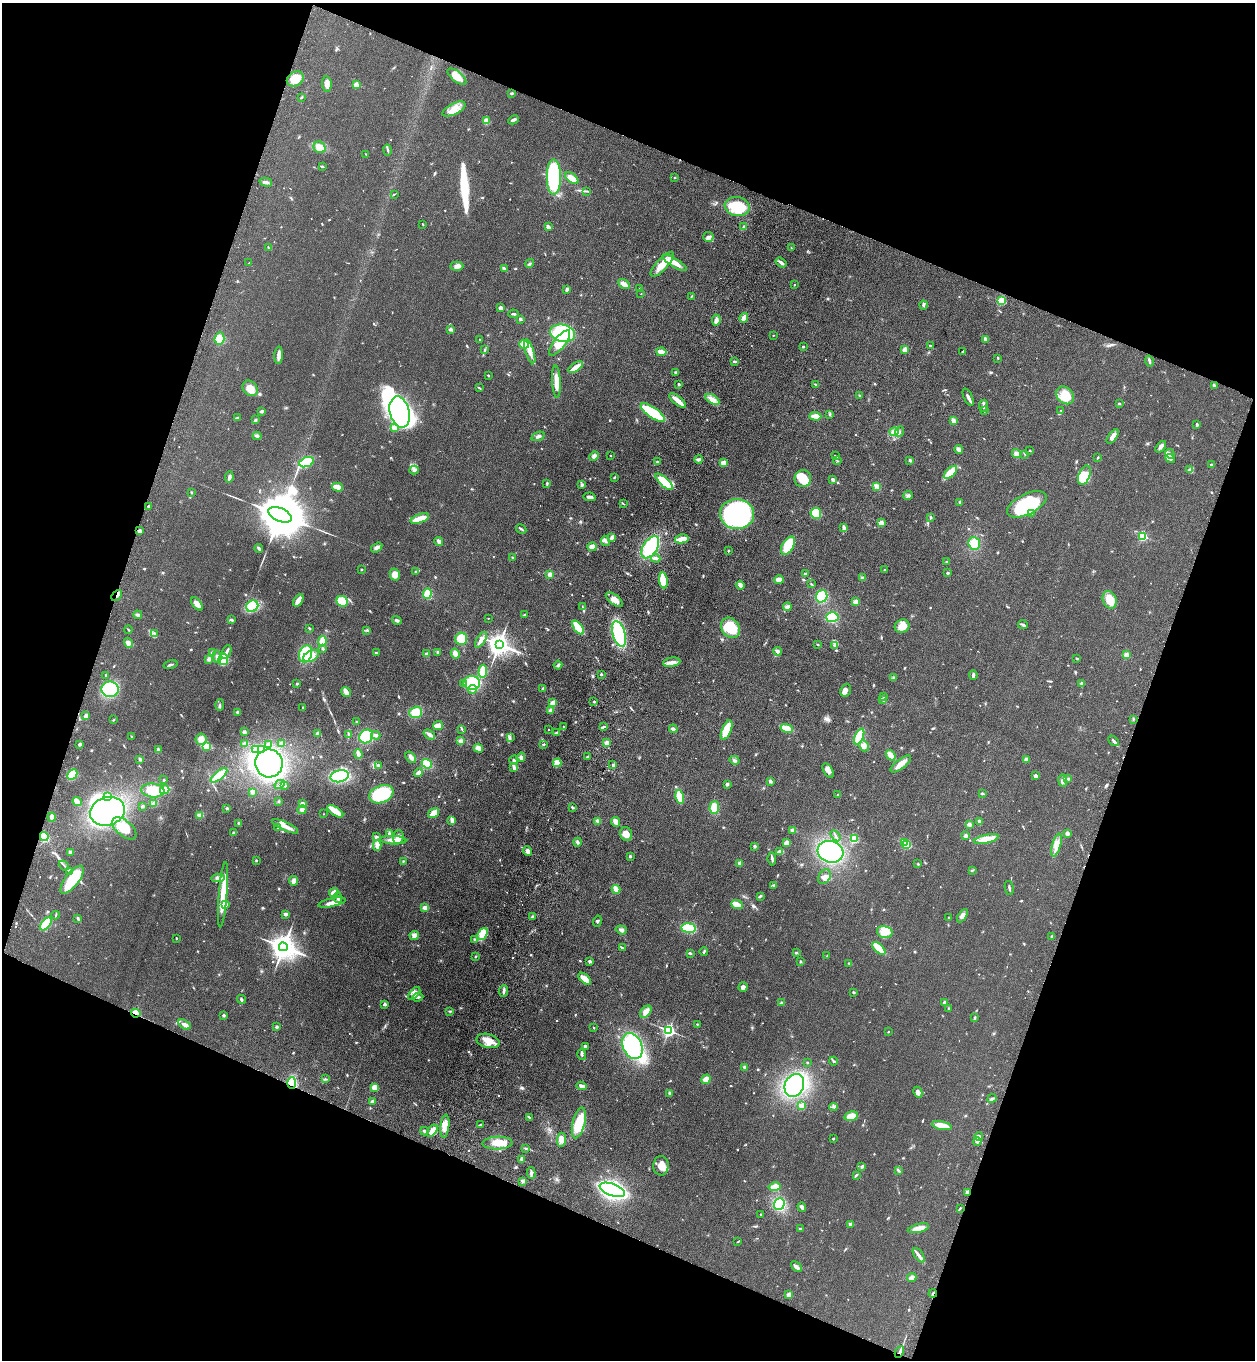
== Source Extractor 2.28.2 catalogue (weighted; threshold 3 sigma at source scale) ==
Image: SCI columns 381-5392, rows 54-5483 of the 5644 x 5536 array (HDU 1 of 3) = the unmasked area's bounding box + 8 px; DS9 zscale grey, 4 x 4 block average (1 PNG px = mean of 4 x 4 image px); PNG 1257 x 1362 px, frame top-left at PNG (2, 3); each listed source drawn as its Kron ellipse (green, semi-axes under 4 px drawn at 4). Shown black and unused: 40% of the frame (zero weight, under 3 of 4 exposures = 6% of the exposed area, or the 3 px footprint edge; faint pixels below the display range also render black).
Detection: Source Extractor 2.28.2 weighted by HDU 2 'WHT'. Background 0.0772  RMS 0.0071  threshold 0.0318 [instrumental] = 3 sigma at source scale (4.5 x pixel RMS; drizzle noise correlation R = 1.50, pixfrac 1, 0.05/0.05 arcsec/px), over >= 5 px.
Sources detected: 833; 7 inside a brighter object's white glare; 1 cosmic-ray / hot-pixel residue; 1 long thin detection or spike segment (spike, bleed or trail) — neither listed nor drawn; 13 coinciding with a brighter row at this scale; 37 inside a brighter listed object's ellipse — not listed separately; of the other 774, all 500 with FLUX_AUTO >= 3.06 (the completeness limit of this list) listed and drawn (274 fainter detections not listed), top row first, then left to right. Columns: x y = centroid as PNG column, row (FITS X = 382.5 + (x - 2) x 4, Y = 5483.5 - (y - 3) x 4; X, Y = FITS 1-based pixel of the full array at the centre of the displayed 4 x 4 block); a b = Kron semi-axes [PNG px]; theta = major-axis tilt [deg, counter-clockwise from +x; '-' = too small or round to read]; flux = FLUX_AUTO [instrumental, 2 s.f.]
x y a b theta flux
457 77 11 5 -40 47
295 79 9 7 33 58
327 84 8 4 -83 35
356 85 2 2 - 130
512 93 3 2 - 7.8
302 97 2 2 - 3.2
454 109 12 5 27 45
513 120 6 2 27 12
486 121 4 3 - 32
319 147 6 5 - 47
388 150 5 2 - 5.5
366 154 2 2 - 3.1
322 166 3 2 - 7.3
554 177 18 7 -90 510
572 178 7 4 -37 43
675 178 2 2 - 8.7
266 182 6 3 -14 13
586 191 4 2 - 3.7
394 194 3 2 - 3.2
737 206 12 9 -11 130
423 224 3 2 - 3.1
548 227 3 2 - 15
744 227 3 2 - 4.3
708 237 5 5 - 15
268 248 3 2 - 3.1
791 248 3 2 - 3.3
781 262 6 3 -35 15
249 263 2 2 - 6.1
530 263 5 2 - 6.8
675 263 14 4 -32 49
662 264 16 5 48 61
457 266 6 4 2 17
504 269 4 3 - 7.5
624 284 6 3 -30 27
794 285 2 2 - 7.1
567 289 3 3 - 8.2
640 289 2 2 - 3.7
641 294 2 2 - 3.1
691 296 4 2 - 3.6
1001 301 2 2 - 310
924 305 4 2 - 7.5
501 308 4 3 - 14
513 314 5 2 - 6.8
744 318 5 3 - 34
520 319 2 2 - 30
716 320 5 3 - 15
451 329 4 3 - 11
563 333 12 8 -13 260
773 335 2 2 - 4.5
219 338 6 5 - 48
986 339 4 2 - 14
480 340 2 2 - 5.3
560 343 15 5 52 81
524 344 5 4 - 42
930 346 3 2 - 7.6
803 347 2 2 - 13
485 349 3 2 - 3.4
905 349 3 2 - 25
530 351 13 4 -72 38
963 351 3 2 - 4
661 352 5 3 - 33
279 355 8 2 87 29
998 358 2 2 - 3.5
1149 361 6 2 -76 9.3
735 362 3 2 - 4.1
576 367 8 2 33 50
676 372 3 2 - 6.6
488 375 3 2 - 4.9
556 382 16 3 -87 46
679 384 3 2 - 3.9
816 385 2 2 - 18
1214 385 3 2 - 3.3
250 388 8 6 -45 40
479 388 3 2 - 3.4
859 395 2 2 - 4.1
1065 395 10 8 -45 82
968 397 9 3 -65 15
712 399 8 4 -31 24
678 401 10 3 -39 50
1119 403 3 2 - 4.5
984 406 6 2 85 10
1061 410 2 2 - 4.8
262 411 4 3 - 5.6
984 411 2 2 - 10
400 412 16 10 -77 1100
653 413 14 5 -35 190
830 414 3 2 - 4.1
815 416 6 3 -3 34
237 418 3 2 - 11
256 420 4 2 - 5.3
953 420 3 3 - 15
1197 425 3 2 - 7.9
394 428 3 2 - 24
894 432 4 4 - 17
899 432 5 2 - 6.2
257 436 4 3 - 7.1
538 436 7 3 19 12
1113 436 8 4 52 34
1161 447 7 3 52 14
959 449 4 3 - 19
1030 451 2 2 - 3.6
1016 454 4 4 - 17
1025 454 3 2 - 3.6
1170 454 5 3 - 11
594 456 5 4 - 16
610 456 2 2 - 6.6
835 456 3 2 - 3.4
1098 457 3 2 - 4
699 459 4 2 - 13
1170 459 5 3 - 13
910 460 2 2 - 8.3
837 461 4 2 - 3.7
306 462 8 4 22 100
657 462 3 2 - 4.1
724 463 2 2 - 120
1211 465 2 2 - 12
414 470 4 3 - 9.9
1190 470 3 2 - 6.3
950 472 8 3 44 120
1084 475 10 5 69 50
229 477 6 3 81 16
614 477 3 2 - 4.2
803 479 8 8 - 69
833 480 3 2 - 13
664 482 11 4 -42 150
547 483 4 2 - 5
582 485 3 3 - 8.8
876 486 4 3 - 13
337 487 6 3 -17 42
191 492 3 2 - 3.3
908 496 5 3 - 8.5
590 497 6 3 -10 19
960 502 2 2 - 7.9
623 504 3 2 - 3.5
1027 504 21 10 26 350
148 506 3 2 - 5.6
816 513 5 5 - 110
1031 513 3 2 - 3.4
737 514 17 15 -6 1100
280 515 12 6 -24 39000
931 517 3 2 - 5.7
420 519 9 3 20 72
881 523 2 2 - 130
844 528 4 2 - 17
521 529 5 2 - 8
139 531 3 3 - 11
1142 536 2 2 - 430
612 537 3 2 - 18
682 539 7 3 12 59
439 541 4 3 - 12
605 541 5 3 - 9.6
974 543 6 5 - 64
788 546 10 5 60 120
377 547 6 3 32 12
592 547 4 3 - 25
650 547 12 7 58 220
259 548 4 2 - 11
728 551 2 2 - 3.7
512 558 3 2 - 4.2
656 558 4 2 - 12
947 562 3 2 - 4.2
361 570 2 2 - 14
884 570 2 2 - 3.5
416 571 4 2 - 3.8
947 573 3 3 - 4.9
395 574 6 5 - 31
550 574 3 3 - 21
805 574 3 3 - 5.1
862 578 4 3 - 6.5
663 580 8 3 -83 110
779 580 5 3 - 30
811 584 2 2 - 3.2
740 585 4 3 - 13
427 594 5 4 - 69
117 595 6 2 47 9.8
822 596 6 5 - 130
298 600 7 2 59 51
614 600 10 5 -37 29
1110 600 9 6 -70 60
342 601 6 5 - 82
856 602 4 3 - 22
197 604 8 4 -51 30
252 606 6 5 - 140
582 607 3 2 - 3.1
787 607 4 4 - 10
138 615 4 3 - 13
525 615 3 2 - 4.3
832 617 6 5 - 120
488 618 2 2 - 4.8
231 620 3 2 - 6.6
397 620 5 3 - 7.9
1023 625 5 2 - 9.5
902 626 7 6 - 55
309 628 2 2 - 3.1
578 628 8 3 -52 150
730 628 11 8 -53 140
128 630 4 2 - 3.8
367 630 2 2 - 6.2
154 633 3 2 - 6
619 634 13 6 -74 260
461 639 6 6 - 72
481 640 9 3 58 24
322 641 5 2 - 88
128 643 5 2 - 8
499 644 4 3 - 4300
818 644 3 2 - 3.6
834 645 3 3 - 6.5
323 649 3 2 - 4.1
778 651 4 3 - 9
226 652 7 2 67 14
437 652 2 2 - 5.5
213 653 3 3 - 13
376 653 3 2 - 5
306 654 9 6 69 150
427 654 3 2 - 14
455 654 5 3 - 28
1126 655 2 2 - 120
311 656 8 5 29 43
217 657 6 4 -79 18
209 659 4 3 - 11
223 659 6 4 78 110
1077 659 2 2 - 13
672 662 9 4 7 20
170 665 7 2 15 7.1
558 665 4 3 - 8.3
483 671 6 3 88 92
601 674 2 2 - 6.9
106 675 3 2 - 3.4
973 675 4 3 - 9.5
893 677 3 2 - 4.1
297 683 3 2 - 4.4
472 683 8 7 - 130
1082 683 2 2 - 4
463 684 2 2 - 3.8
543 688 3 2 - 4.9
110 689 8 8 - 150
472 689 4 3 - 15
846 690 7 5 67 21
346 692 5 2 - 37
884 696 3 2 - 3.5
883 700 4 2 - 8.4
594 702 3 2 - 3.5
553 703 3 3 - 24
220 705 6 2 89 6.2
303 708 3 2 - 3.6
550 711 3 3 - 6.6
237 712 3 3 - 6
416 712 6 5 - 77
86 716 4 3 - 12
1133 719 3 2 - 3.4
114 720 3 2 - 3.1
356 722 2 2 - 4.3
438 725 5 3 - 44
563 727 3 2 - 6.1
603 727 4 2 - 9.7
787 728 6 3 -13 58
462 729 4 2 - 4.5
548 729 2 2 - 3.3
673 729 4 2 - 12
727 730 10 4 68 98
244 732 3 2 - 12
317 733 3 3 - 9.1
556 733 3 3 - 6.9
348 735 3 2 - 4.1
376 735 4 3 - 12
429 735 6 2 -36 16
366 736 7 6 - 160
132 737 2 2 - 3.1
859 737 8 4 67 120
510 738 4 2 - 6.6
201 739 6 5 - 34
460 741 3 2 - 19
1113 741 6 2 -46 8.1
607 743 3 3 - 15
80 744 2 2 - 8.1
245 744 4 3 - 16
268 744 4 3 - 10
282 744 4 3 - 11
543 744 3 2 - 4.8
206 746 4 3 - 41
864 746 6 5 - 32
478 748 5 3 - 27
255 749 3 2 - 18
261 749 3 3 - 36
158 750 4 3 - 7
358 754 5 2 - 29
891 755 6 2 -50 52
411 757 6 3 -53 19
521 757 5 4 - 11
588 757 3 2 - 5.5
140 759 3 2 - 7.8
514 760 4 3 - 9.3
734 760 5 3 - 8.7
1026 760 3 3 - 13
269 763 14 13 - 510
557 763 4 4 - 42
427 764 5 4 - 64
901 764 12 4 38 40
379 765 3 2 - 4.2
613 765 2 2 - 18
514 768 3 2 - 24
828 771 8 4 -58 18
419 773 4 3 - 18
72 775 6 4 44 100
219 775 10 3 39 110
340 776 9 6 12 280
1036 776 3 3 - 12
1068 779 2 2 - 3.4
164 780 2 2 - 4
770 781 3 3 - 7.8
1063 781 6 3 -81 16
280 784 5 2 - 5.1
727 784 3 2 - 13
284 785 3 3 - 6.4
165 790 5 4 - 55
153 791 11 7 -5 92
252 792 4 3 - 12
982 793 3 2 - 4.8
381 794 12 8 22 240
838 795 2 2 - 6.4
108 796 3 3 - 13
680 797 7 3 -77 110
77 801 5 3 - 24
279 801 3 2 - 5.1
154 804 3 3 - 18
302 804 3 3 - 12
142 806 2 2 - 5.7
572 807 3 2 - 7.1
714 807 6 4 85 55
227 808 3 2 - 6.1
302 810 4 3 - 14
107 811 17 14 20 400
335 811 9 2 -34 100
434 813 6 4 32 42
323 814 2 2 - 3.8
200 815 4 3 - 17
52 817 4 3 - 19
452 820 4 2 - 24
598 821 3 2 - 16
979 821 2 2 - 22
616 822 5 3 - 21
239 823 3 2 - 5.5
969 824 4 4 - 11
285 826 14 3 -25 40
124 828 14 7 -39 83
278 828 3 2 - 4.8
793 830 4 3 - 9.3
234 833 3 2 - 8.2
389 833 4 2 - 5.3
1067 833 2 2 - 54
626 834 7 6 - 37
377 836 3 2 - 4.2
835 836 6 2 -57 5.8
966 836 3 3 - 7.9
44 837 4 3 - 100
398 837 7 5 85 24
854 839 2 2 - 340
986 839 13 4 13 55
393 840 13 3 -3 37
577 842 4 3 - 8.1
904 842 4 3 - 47
787 843 3 3 - 32
907 844 2 2 - 330
377 845 5 3 - 26
1056 845 12 3 74 36
755 846 3 2 - 9.7
527 851 5 3 - 17
71 852 3 2 - 13
780 852 4 2 - 32
830 852 13 10 -18 360
630 856 3 2 - 5.9
772 859 7 2 -84 9.3
256 860 3 2 - 3.3
403 861 3 2 - 3.7
740 863 2 2 - 62
918 864 2 2 - 3.3
64 866 5 2 - 5.5
972 870 4 2 - 4.7
69 871 4 2 - 5.6
824 877 8 5 59 24
218 878 7 4 5 19
72 880 17 6 52 190
293 881 5 4 - 17
774 885 2 2 - 5.3
1009 888 7 2 -78 7.2
616 889 4 2 - 58
334 892 5 3 - 29
223 895 33 4 85 140
760 896 3 2 - 5.4
338 897 5 3 - 12
332 903 14 3 12 40
226 905 3 2 - 6.5
737 905 6 3 -25 67
425 908 4 4 - 13
285 914 4 2 - 11
56 915 4 2 - 3.8
962 916 7 4 57 20
532 917 3 2 - 4.8
949 918 2 2 - 5.5
78 919 4 2 - 11
597 921 6 2 74 4.6
46 924 7 3 51 130
689 928 7 4 -6 130
621 930 6 3 -19 9.7
885 932 8 6 -14 36
482 934 7 4 54 61
414 935 4 4 - 20
1052 936 3 2 - 5.5
176 938 2 2 - 4
474 939 3 2 - 4.2
283 947 4 4 - 6000
622 948 4 2 - 4.8
879 948 8 3 -44 94
704 951 4 2 - 6.5
690 953 4 2 - 6.3
796 953 3 2 - 5.1
475 956 2 2 - 3.1
827 956 3 2 - 5
590 961 2 2 - 28
800 962 3 2 - 4.1
849 963 2 2 - 3.1
585 979 7 4 -41 41
743 987 4 4 - 15
504 991 6 2 85 14
853 992 3 2 - 4.3
414 993 8 4 50 20
418 997 5 2 - 7
241 999 4 3 - 6.8
782 1003 3 3 - 8.6
944 1003 4 3 - 23
385 1004 4 3 - 6.7
949 1008 3 2 - 3.7
450 1011 4 2 - 3.9
646 1012 7 4 49 33
136 1013 5 3 - 42
224 1015 3 2 - 6.8
975 1018 3 2 - 4.4
184 1024 7 4 -34 16
697 1024 3 2 - 3.5
277 1027 2 2 - 10
594 1028 2 2 - 3.9
669 1031 2 2 - 1100
888 1032 2 2 - 3.2
488 1041 12 7 -14 50
585 1046 3 2 - 12
632 1046 13 9 -64 340
582 1055 5 2 - 9.5
833 1061 4 2 - 5.7
807 1063 2 2 - 8
745 1067 2 2 - 59
325 1079 3 2 - 3.7
706 1079 5 4 - 35
292 1083 6 3 89 200
581 1086 5 2 - 24
794 1086 12 9 66 410
374 1087 4 3 - 31
918 1092 5 3 - 11
669 1093 3 3 - 4.8
992 1098 5 3 - 7.4
372 1101 3 3 - 7.5
802 1106 2 2 - 120
833 1107 4 2 - 5.8
851 1116 7 5 14 43
530 1117 3 2 - 4.1
579 1123 16 6 75 110
480 1125 4 2 - 5.1
445 1126 12 4 84 45
942 1126 10 3 -13 72
424 1131 4 3 - 12
432 1131 7 3 54 37
979 1136 4 3 - 9.3
833 1139 2 2 - 13
561 1140 7 4 88 27
977 1142 4 2 - 6.8
497 1143 15 6 2 63
526 1148 3 2 - 3.9
522 1159 4 3 - 13
661 1166 9 7 89 39
861 1167 4 2 - 5.5
898 1171 4 2 - 4.9
531 1173 6 3 -86 8.5
856 1175 4 2 - 6.2
523 1181 2 2 - 38
775 1187 6 4 10 36
612 1190 13 6 -20 1300
968 1192 4 3 - 12
779 1204 6 5 - 130
802 1207 5 3 - 10
960 1208 2 2 - 3.3
761 1214 2 2 - 5.8
851 1224 3 3 - 13
918 1228 11 3 14 48
801 1229 4 2 - 8.7
738 1241 3 2 - 3.2
919 1255 8 3 -54 16
796 1267 6 3 -41 13
912 1278 5 3 - 26
933 1293 4 2 - 5.8
789 1295 4 4 - 22
899 1352 6 2 63 12
Overlapping masked pixels (flux is a lower limit): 6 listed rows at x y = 117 595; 136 1013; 292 1083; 968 1192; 933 1293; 899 1352
Diffuse or blended objects may show on this block-average render without a row.